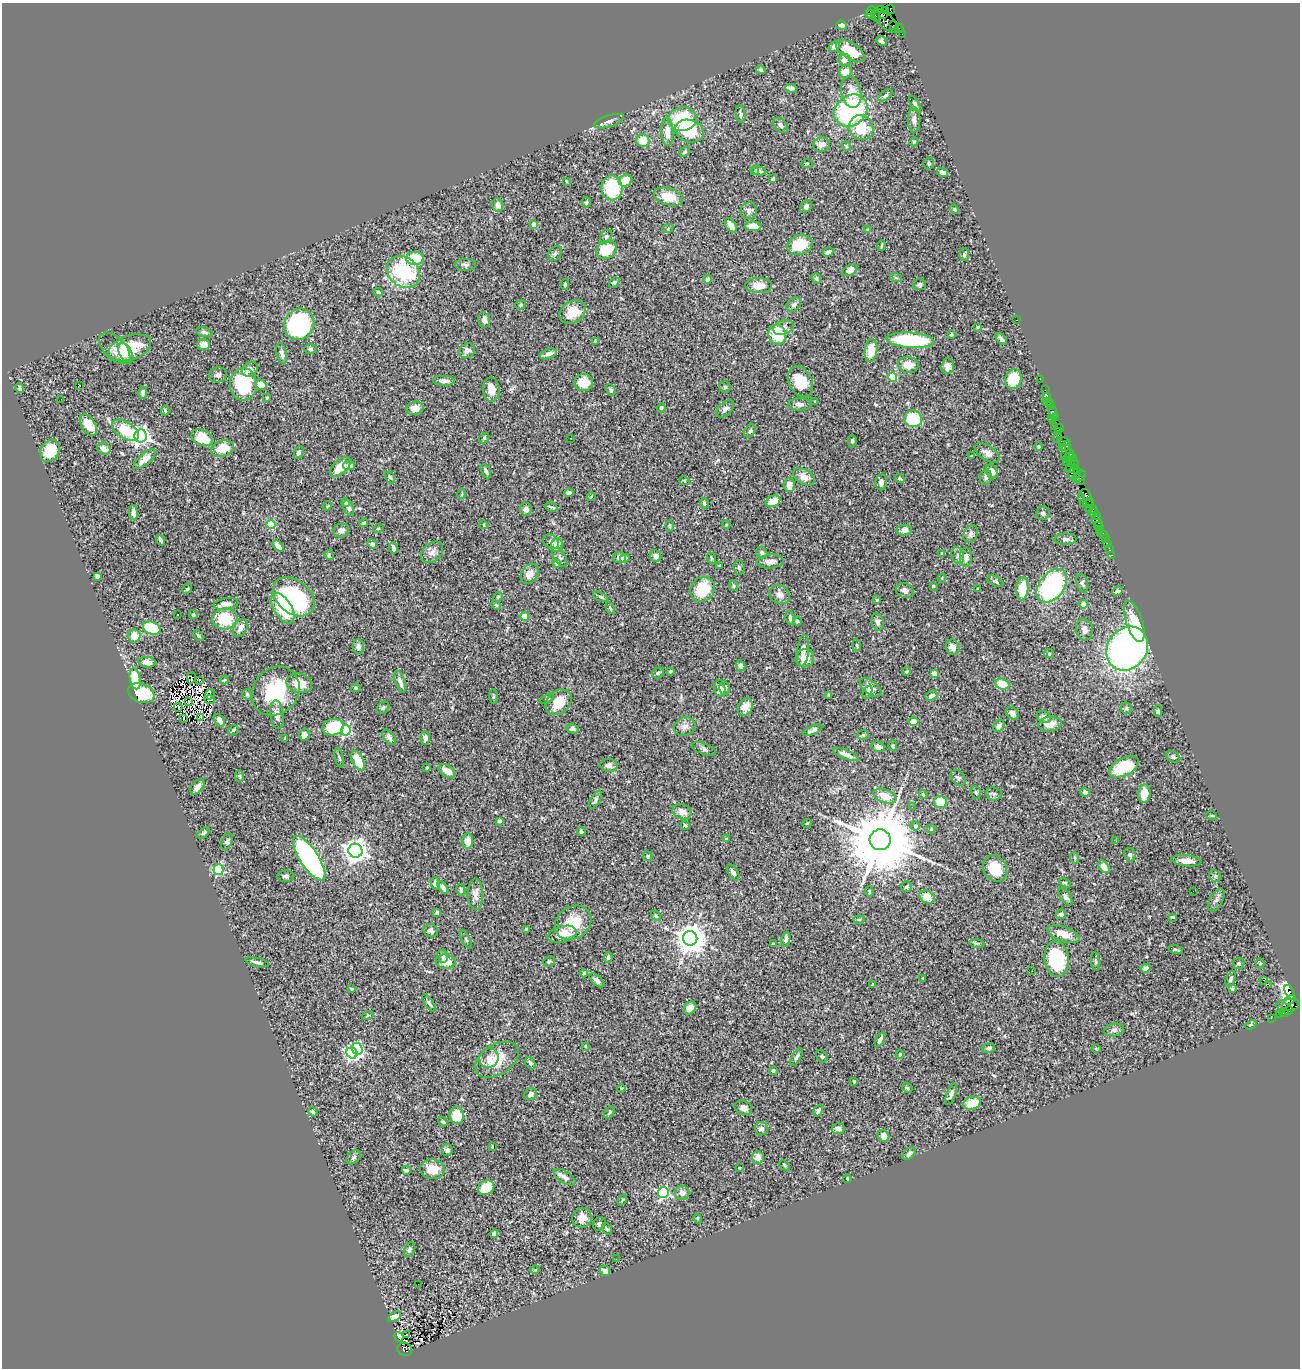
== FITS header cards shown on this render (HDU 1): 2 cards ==
NAXIS1  =                 1298
NAXIS2  =                 1366

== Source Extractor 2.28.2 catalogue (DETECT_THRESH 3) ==
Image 1298 x 1366 px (HDU 1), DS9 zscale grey, 1 PNG px = 1 image px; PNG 1302 x 1370 px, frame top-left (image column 1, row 1366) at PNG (2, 3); each listed source drawn as its Kron ellipse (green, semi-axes under 4 px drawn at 4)
Background 1.35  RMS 0.026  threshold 0.0771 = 3 sigma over >= 5 px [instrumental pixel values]
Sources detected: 522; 3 with non-positive FLUX_AUTO (blend fragments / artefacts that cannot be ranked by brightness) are neither listed nor drawn; of the other 519, the 500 brightest by FLUX_AUTO listed and drawn (19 fainter detections omitted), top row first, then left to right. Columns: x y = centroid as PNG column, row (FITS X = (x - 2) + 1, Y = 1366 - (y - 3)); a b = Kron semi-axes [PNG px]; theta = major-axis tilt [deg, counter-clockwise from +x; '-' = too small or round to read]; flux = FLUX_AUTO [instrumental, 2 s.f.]
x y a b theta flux
890 9 5 3 - 54
880 10 3 2 - 39
871 11 5 3 - 92
885 11 3 3 - 560
884 14 3 3 - 1300
870 15 4 3 - 94
876 16 6 3 -83 970
886 21 15 7 -44 920
842 25 5 4 - 6.1
894 25 5 2 - 68
899 29 4 2 - 68
902 34 2 2 - 19
881 41 6 4 -41 3.2
834 47 6 5 - 4.5
850 51 16 8 -33 45
845 60 6 6 - 12
761 70 5 3 - 2.7
845 71 7 6 - 20
791 88 6 4 -10 4.3
851 92 16 10 -77 27
885 95 8 4 37 3.4
915 104 9 4 -58 3.4
851 111 18 14 39 240
741 114 9 4 -81 4.5
682 119 14 12 5 83
914 120 12 6 89 8.4
609 121 15 6 17 7.7
781 125 9 6 -49 6.5
861 128 13 11 -53 54
689 131 14 11 -17 62
667 132 14 6 -87 18
643 141 7 6 - 29
914 142 4 4 - 1.6
821 144 8 7 - 8.4
846 146 5 4 - 2.2
685 152 6 4 43 2.8
807 163 5 3 - 1.4
929 163 6 5 - 3.4
754 171 3 2 - 3.9
759 171 7 4 -9 4.4
943 172 6 4 -17 6.2
773 179 4 3 - 2.9
566 181 3 2 - 1.4
626 181 7 5 24 32
612 188 12 10 -89 93
668 197 15 8 -18 35
586 202 5 4 - 2.6
498 205 7 5 -78 12
806 206 7 5 46 3.9
955 209 5 3 - 2.2
749 211 8 8 - 6.6
533 224 4 4 - 12
731 225 8 5 -56 11
753 226 8 4 -2 20
668 228 6 3 21 2
868 230 4 3 - 1.5
606 237 7 5 56 3.6
800 245 13 10 19 51
882 245 5 2 - 1.9
606 250 11 8 30 43
828 252 5 3 - 6.4
555 253 8 6 50 4.2
964 255 6 5 - 4
415 258 9 6 1 69
465 265 11 5 -3 5.1
850 270 8 5 31 11
403 272 18 14 -39 140
816 278 5 4 - 3.7
896 278 6 4 -20 2.4
708 279 4 4 - 5.3
614 283 6 4 39 2.5
565 284 5 3 - 2.8
919 284 7 6 - 3.9
759 286 13 7 -2 22
378 292 5 4 - 3.2
520 305 5 4 - 2.7
794 305 8 6 46 5.3
573 312 14 11 33 28
484 320 8 6 -77 6.9
1016 320 3 2 - 34
299 324 16 14 55 230
978 327 3 3 - 2.4
783 328 10 7 19 8.6
204 332 8 4 -15 4.7
777 335 10 8 -71 57
951 335 4 3 - 2.1
1001 339 7 3 -49 4.2
910 340 24 7 -4 160
595 341 4 4 - 2
204 345 6 5 - 11
115 348 19 11 -46 13
130 348 22 12 19 61
310 349 6 5 - 3.2
871 350 11 6 82 30
467 351 8 7 - 7
126 353 11 6 -64 36
282 353 10 5 -77 5.9
548 354 9 5 18 8.8
908 365 10 8 -10 21
948 366 8 6 83 13
250 369 8 6 37 7.7
218 375 9 7 12 6
893 377 4 4 - 72
1013 379 10 8 72 46
1040 379 2 2 - 29
444 381 11 5 -2 9.4
800 381 16 11 -63 42
584 382 9 8 - 30
243 384 16 13 -89 92
79 385 3 2 - 5.8
261 385 6 5 - 19
725 387 5 5 - 2.8
20 388 5 4 - 2.8
491 389 12 8 -85 19
611 390 6 4 -57 3.4
1045 390 2 2 - 43
143 393 6 4 88 4.7
1047 396 3 2 - 44
267 398 3 3 - 2.3
61 399 2 2 - 7.3
815 401 3 3 - 1.8
1046 402 2 2 - 95
1050 402 3 2 - 110
800 404 12 6 0 7.4
1051 406 3 2 - 88
415 408 9 6 12 17
661 408 5 4 - 3.2
725 409 11 6 44 5.5
165 411 4 3 - 2.1
1053 413 6 3 -78 180
1056 417 3 3 - 69
913 419 9 8 - 78
1051 419 3 2 - 69
88 425 12 7 -57 30
1054 427 3 3 - 66
1059 428 4 2 - 110
125 430 15 8 -32 60
750 431 7 5 55 3.5
1059 431 3 2 - 62
140 436 6 6 - 820
1058 437 6 2 73 99
202 438 11 7 -27 42
484 438 6 4 49 2.6
571 438 3 2 - 1.6
852 441 6 4 89 3.5
1064 442 7 3 -12 90
1039 446 4 3 - 1.9
1063 447 4 3 - 200
222 448 12 8 15 35
104 449 7 5 -27 12
50 451 11 9 59 38
1066 452 10 3 84 400
299 453 7 4 67 4.5
987 453 14 7 -34 9.3
1070 454 6 4 -84 230
971 456 3 3 - 2
1070 457 6 4 -3 220
145 459 14 5 41 13
1066 462 2 2 - 47
1070 463 3 3 - 66
1074 463 7 3 -69 280
349 466 6 4 -9 6.2
340 467 12 6 43 31
1070 469 5 3 - 270
486 471 7 4 -64 4.6
992 471 7 5 -56 12
1073 472 7 4 73 390
1078 472 3 2 - 70
1079 476 7 4 37 280
390 477 6 4 -60 2.7
804 477 12 7 -31 13
986 477 7 6 - 4.7
900 478 5 4 - 2.5
684 481 5 4 - 1.9
1080 481 4 3 - 98
881 482 8 5 89 7.2
789 485 7 5 88 17
569 493 5 4 - 4.4
462 494 5 3 - 1.6
1087 495 7 3 -50 240
591 497 4 3 - 1.4
1082 498 4 3 - 220
773 501 7 5 26 27
1090 501 3 3 - 82
346 503 4 4 - 3.4
704 503 5 4 - 4.4
1083 504 3 2 - 210
1088 504 5 2 - 86
327 506 5 3 - 1.6
551 507 6 2 -16 2.6
349 508 8 4 -65 6.5
526 509 6 5 - 8.3
1089 509 3 2 - 160
1093 509 2 2 - 86
1093 512 5 3 - 110
133 513 8 4 -84 5.6
1043 513 7 6 - 4.3
1096 516 2 2 - 52
1097 521 7 3 -53 160
364 523 4 4 - 2.8
271 525 4 4 - 72
484 525 4 2 - 1.4
726 525 4 4 - 1.9
669 526 6 4 -89 1.7
1099 526 5 3 - 49
378 529 5 3 - 1.5
341 530 8 7 - 8.9
904 530 8 5 7 8.1
1099 531 2 2 - 21
971 534 9 7 59 7.1
1103 534 3 2 - 120
1105 538 3 2 - 52
1066 539 11 5 1 5.6
161 540 5 3 - 4.5
551 542 8 6 -33 6.3
372 544 5 4 - 5.5
1107 544 3 2 - 56
557 545 7 6 - 17
278 546 6 4 -47 9.8
393 548 5 3 - 6.1
1109 548 2 2 - 11
432 552 13 9 42 10
762 553 6 5 - 3.5
942 554 4 3 - 3.7
329 555 5 4 - 2.3
1111 555 3 2 - 30
655 556 6 5 - 9.1
958 556 8 6 -75 5.4
560 557 11 5 -58 5
619 557 6 5 - 8
966 557 9 6 89 9.4
625 558 5 4 - 3
711 558 6 3 -72 1.8
771 561 13 7 4 11
557 563 3 3 - 5.9
720 566 3 3 - 2.4
739 567 7 5 -86 3.8
530 574 11 8 57 16
97 576 4 4 - 8
942 578 4 4 - 1.9
995 581 8 5 -28 3.1
1082 583 9 5 -75 4.5
733 586 5 4 - 2.4
933 586 3 3 - 2
1052 586 19 12 52 220
187 589 5 4 - 2.5
703 589 13 11 47 76
978 589 3 2 - 1.8
1022 589 11 6 86 39
905 591 9 7 -26 7.4
1117 591 5 4 - 3.5
780 595 11 9 -27 9.1
294 597 23 16 -40 200
498 597 5 4 - 1.9
600 597 8 4 -27 3.1
877 600 4 4 - 1.5
226 604 12 5 8 11
1084 604 4 4 - 23
496 605 6 3 -44 1.9
283 608 17 9 -58 67
610 608 6 4 -68 2.6
178 615 3 3 - 6
193 615 5 4 - 2.5
525 616 4 4 - 33
790 618 7 4 -77 4
225 619 13 10 14 70
797 621 4 3 - 2.3
878 622 9 6 -78 5.8
1134 622 21 8 -72 42
152 628 9 6 -23 83
240 628 9 6 59 11
1084 630 11 8 -80 9.9
134 636 6 6 - 21
198 636 6 4 -50 2.7
857 645 6 3 -83 1.8
358 647 7 5 -81 7.1
953 647 8 6 -65 9.6
1127 649 23 19 54 730
803 651 15 6 83 11
1049 654 5 4 - 1.8
805 658 9 9 - 15
147 662 9 5 -7 10
741 666 5 4 - 6.7
670 671 4 3 - 2.4
906 671 4 4 - 2.2
658 673 6 5 - 4.7
934 673 4 4 - 19
191 678 6 2 77 1.7
135 679 11 5 -80 26
199 680 3 2 - 2.3
224 680 4 4 - 2.1
400 681 11 4 -70 8.5
299 683 13 9 -14 26
1002 684 7 5 -19 42
356 688 5 4 - 2.1
720 688 8 6 -79 10
724 688 6 5 - 5.6
871 688 12 7 -38 10
276 691 26 22 49 110
867 692 7 4 64 2.9
141 693 14 9 -21 75
210 694 5 3 - 1.7
247 694 5 4 - 3
829 695 3 3 - 2.1
493 696 7 4 -87 3
931 696 6 4 30 5.8
210 699 5 2 - 2.2
547 699 7 4 31 3.3
189 701 2 2 - 1.4
558 702 14 11 46 38
178 707 4 2 - 1.8
745 707 9 7 61 12
383 708 7 5 43 4
1126 708 6 5 - 3.7
1158 711 5 4 - 2.5
1013 713 7 5 -49 9.9
277 715 14 6 -83 14
201 717 4 2 - 1.7
1044 717 7 5 -28 6.2
183 719 3 2 - 2.4
220 720 7 4 -61 13
913 722 5 4 - 16
1050 724 12 7 8 18
685 726 11 9 22 9.7
999 726 7 5 56 5.1
333 727 10 8 11 63
573 729 6 4 -17 3.2
233 730 6 4 45 2.4
346 730 5 5 - 200
813 730 10 4 25 6
304 735 6 5 - 8.5
863 735 5 5 - 2.4
389 737 9 5 -51 5.5
285 738 3 3 - 2.1
425 738 7 4 -89 8.9
893 746 5 4 - 2.5
878 747 6 5 - 9.4
704 749 13 5 -20 4.6
846 754 14 4 -22 10
1173 757 7 5 -27 4.1
339 758 10 4 -76 2.7
358 761 10 5 -63 39
609 765 9 6 -7 7.4
1124 767 16 8 27 69
427 768 3 2 - 1.9
447 771 9 5 -33 15
240 776 6 4 -88 2.3
958 778 9 6 -48 4.8
197 787 9 5 50 12
976 792 6 5 - 2.5
1085 792 4 4 - 6.3
923 794 4 3 - 2.7
994 794 8 6 -6 4.1
1144 794 9 6 84 26
885 796 12 6 -21 30
595 800 10 4 61 4.1
940 802 6 6 - 38
912 807 2 2 - 4
682 812 10 7 -24 12
1212 816 5 3 - 1.6
499 821 4 3 - 2.8
807 823 5 3 - 1.4
685 825 4 3 - 2.5
915 826 5 4 - 2.3
931 829 4 4 - 1.6
581 832 4 3 - 4.1
204 833 7 4 38 2.4
726 839 4 3 - 2.3
880 840 10 10 - 22000
227 841 9 5 64 3.6
468 841 7 5 89 22
1116 841 2 2 - 3.1
355 851 7 7 - 1500
1130 855 7 5 -69 4.3
648 856 5 4 - 3.1
309 858 26 9 -57 500
1075 858 6 3 -71 1.8
1186 861 15 5 -5 18
1104 867 7 4 -55 14
995 868 14 11 -58 47
218 869 5 5 - 140
733 872 9 5 -58 5.8
286 876 8 5 2 5
1215 876 6 5 - 2.9
435 883 6 4 -75 6.4
1065 883 6 4 -27 2.5
443 887 7 4 -54 6.5
906 887 5 5 - 3.3
461 890 6 4 -79 5.4
869 891 5 3 - 2.5
1193 891 2 2 - 29
475 894 16 7 89 11
927 897 8 6 -30 21
1065 897 10 5 -55 5.4
1216 900 12 6 62 6.7
437 913 3 3 - 8.2
1061 914 5 4 - 5.9
656 916 5 4 - 2.1
1172 917 4 2 - 1.9
859 919 6 4 2 2.1
573 923 19 16 35 49
526 929 3 3 - 2
431 931 7 6 - 5
562 934 15 8 15 26
1064 934 17 7 -20 20
690 938 7 7 - 3000
786 939 7 4 84 7.2
466 940 9 4 -64 3.2
977 943 8 4 -9 2.6
773 944 3 2 - 1.4
1176 950 7 2 -17 2.8
443 956 6 5 - 4.7
608 957 5 4 - 3.4
1057 959 18 12 -83 140
549 961 6 5 - 2.9
1095 961 9 3 -85 2.6
257 962 12 3 -13 4.7
446 962 10 7 -8 21
1239 963 6 5 - 3
1260 963 5 4 - 2.1
1146 968 5 4 - 5.1
1032 971 2 2 - 2.6
584 973 4 4 - 2.4
923 978 3 2 - 1.5
1231 979 8 4 68 4.3
597 980 9 5 -42 6.1
1264 981 3 3 - 17
872 984 4 3 - 1.9
1268 984 2 2 - 480
351 989 3 2 - 1.9
1232 989 4 3 - 1.8
1290 992 8 4 -64 450
1290 1000 6 4 34 200
429 1003 10 4 -53 3.8
1288 1005 12 6 5 880
690 1008 7 5 49 13
1289 1010 4 3 - 190
1283 1013 6 4 -25 160
1279 1014 4 3 - 100
368 1015 6 3 20 1.9
1271 1018 2 2 - 21
1251 1025 6 4 30 2.4
1114 1030 10 6 9 5.3
880 1040 8 3 63 4.5
585 1046 3 3 - 2
989 1048 7 5 20 5
357 1049 6 5 - 200
1096 1049 3 2 - 1.4
352 1053 6 5 - 400
900 1055 4 3 - 1.6
822 1056 6 5 - 2.8
796 1057 10 4 60 4.2
489 1058 10 9 - 11
497 1060 24 15 32 42
530 1063 6 4 -61 3.7
773 1071 3 3 - 2.7
854 1081 3 3 - 1.8
621 1088 4 3 - 1.5
907 1088 6 4 -44 2.3
531 1094 6 5 - 6.9
951 1094 11 4 71 5.1
972 1103 9 6 17 30
743 1108 9 7 -22 9.9
818 1111 6 4 56 5.3
313 1112 5 3 - 3
609 1113 6 4 53 2.2
457 1115 8 7 - 49
443 1122 5 3 - 2.4
761 1129 6 6 - 6.8
838 1129 6 5 - 7.1
883 1136 6 5 - 12
492 1147 3 2 - 1.5
447 1150 6 5 - 4.3
909 1154 7 5 43 5.5
353 1157 8 6 40 4.5
758 1157 6 6 - 15
785 1165 6 4 -43 2.3
739 1168 2 2 - 1.5
432 1169 12 10 -3 30
406 1170 4 3 - 4
565 1177 12 6 -32 7.3
847 1179 4 3 - 1.7
486 1188 8 6 32 44
663 1193 5 5 - 260
682 1193 7 7 - 9.5
622 1200 6 3 54 1.8
582 1218 10 9 - 14
698 1219 5 4 - 2.6
599 1224 7 6 - 5
607 1229 6 3 -54 2.2
494 1234 4 4 - 5.2
409 1249 7 5 64 4.3
616 1259 2 2 - 5.6
535 1270 4 3 - 1.6
605 1271 5 5 - 5.6
418 1284 2 2 - 1.7
395 1317 7 4 28 3.4
406 1335 3 2 - 7.4
399 1337 5 4 - 50
405 1349 7 6 - 770
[19 fainter detections neither listed nor drawn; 3 non-positive-flux detections neither listed nor drawn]